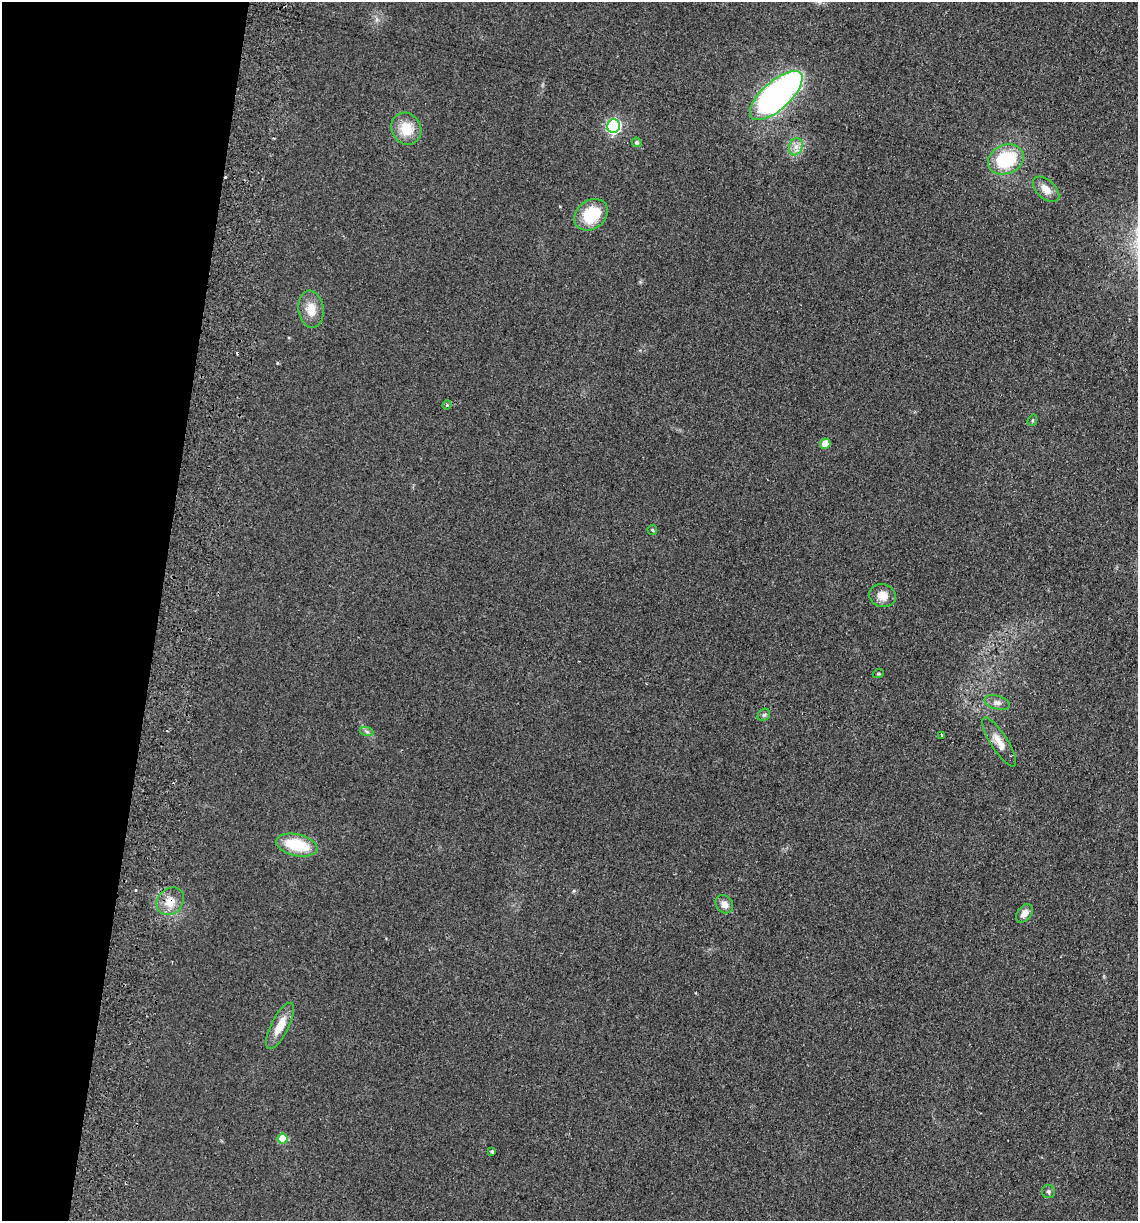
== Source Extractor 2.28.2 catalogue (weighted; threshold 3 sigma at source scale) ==
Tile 9 of 4 x 4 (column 1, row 3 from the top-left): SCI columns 175-1310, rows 1232-2450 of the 5008 x 4901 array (HDU 1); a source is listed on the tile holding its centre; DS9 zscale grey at full resolution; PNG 1140 x 1223 px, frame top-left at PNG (2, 2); each listed source drawn as its Kron ellipse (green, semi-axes under 4 px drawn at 4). Shown black and unused: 14% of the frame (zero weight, under 2 of 3 exposures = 3% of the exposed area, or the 3 px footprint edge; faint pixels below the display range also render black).
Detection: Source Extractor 2.28.2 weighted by HDU 2 'WHT'; one run over the whole footprint, this tile lists its part. Background 0.111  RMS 0.01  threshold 0.0449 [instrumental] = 3 sigma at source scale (4.5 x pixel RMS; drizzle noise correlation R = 1.50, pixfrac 1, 0.05/0.05 arcsec/px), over >= 5 px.
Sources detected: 31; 3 cosmic-ray / hot-pixel residue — neither listed nor drawn; the other 28 listed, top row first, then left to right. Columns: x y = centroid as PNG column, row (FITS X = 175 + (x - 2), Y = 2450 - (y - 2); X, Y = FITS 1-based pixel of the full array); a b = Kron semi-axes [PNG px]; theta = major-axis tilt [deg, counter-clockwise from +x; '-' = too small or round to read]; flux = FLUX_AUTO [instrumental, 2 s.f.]
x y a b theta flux
776 96 33 14 42 340
614 126 7 6 - 190
406 129 16 14 -59 21
637 142 5 4 - 2.1
796 147 9 6 69 5.2
1006 159 18 14 24 57
1046 189 16 9 -42 9.7
591 215 18 14 37 41
311 309 18 12 -82 15
447 405 5 4 - 1.4
1032 420 6 4 71 1.5
825 444 5 5 - 20
652 530 5 5 - 1.2
883 596 14 11 -16 9.7
878 674 5 3 - 1.1
997 703 13 7 -16 4.8
764 715 7 5 43 2
367 732 7 4 -19 1.9
942 735 3 3 - 2
999 742 28 8 -58 12
297 845 21 11 -13 42
170 901 15 12 46 13
724 904 10 8 -53 6.9
1024 913 10 7 53 6.6
280 1026 25 9 63 17
283 1139 5 5 - 23
492 1152 4 3 - 1.6
1049 1192 6 6 - 2
Overlapping masked pixels (flux is a lower limit): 1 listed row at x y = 170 901